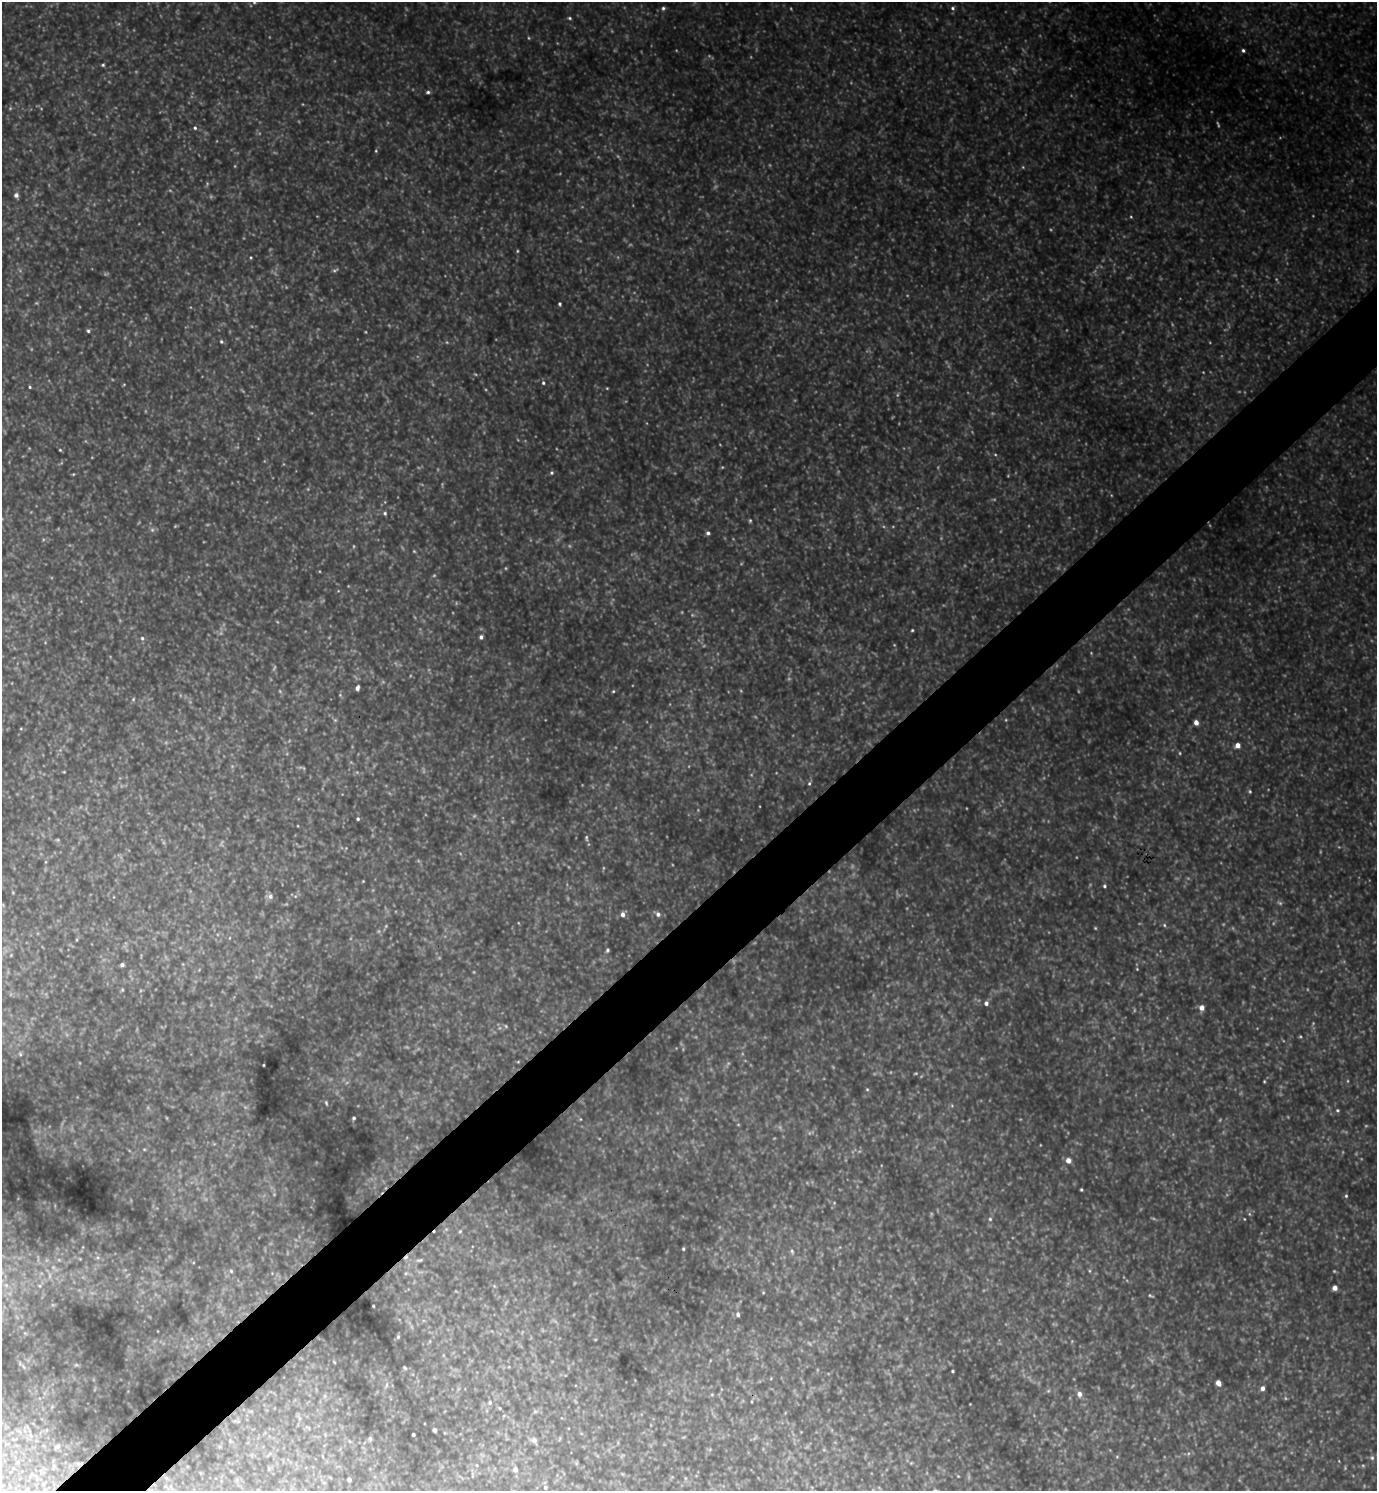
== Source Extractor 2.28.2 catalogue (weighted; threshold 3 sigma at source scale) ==
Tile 7 of 4 x 4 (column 3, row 2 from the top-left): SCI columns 2911-4285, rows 2984-4472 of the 5961 x 5964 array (HDU 1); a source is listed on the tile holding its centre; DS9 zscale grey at full resolution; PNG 1379 x 1493 px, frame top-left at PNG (2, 2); no overlay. Shown black and unused: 5% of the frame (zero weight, under 3 of 4 exposures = <1% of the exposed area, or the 3 px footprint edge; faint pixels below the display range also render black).
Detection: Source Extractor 2.28.2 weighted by HDU 2 'WHT'; one run over the whole footprint, this tile lists its part. Background 0.966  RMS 0.096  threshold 0.433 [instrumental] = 3 sigma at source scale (4.5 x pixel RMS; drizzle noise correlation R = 1.50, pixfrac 1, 0.05/0.05 arcsec/px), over >= 5 px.
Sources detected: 96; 10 too faint to see at this stretch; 1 cosmic-ray / hot-pixel residue — not listed; the other 85 listed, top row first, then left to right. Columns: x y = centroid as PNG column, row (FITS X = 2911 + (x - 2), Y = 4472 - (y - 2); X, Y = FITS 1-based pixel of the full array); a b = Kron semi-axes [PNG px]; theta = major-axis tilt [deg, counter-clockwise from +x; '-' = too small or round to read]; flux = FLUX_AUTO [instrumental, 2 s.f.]
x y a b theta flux
254 2 5 5 - 16
663 8 5 5 - 17
953 8 6 5 - 20
570 18 5 4 - 14
1243 50 5 4 - 19
103 65 4 4 - 12
428 92 5 4 - 18
195 128 4 4 - 14
376 151 4 3 - 7.8
16 195 5 5 - 36
1131 217 4 3 - 8
517 251 5 3 - 8.9
560 304 3 3 - 13
88 331 5 4 - 16
221 342 5 4 - 14
543 383 5 4 - 16
30 387 4 3 - 9.9
60 450 4 3 - 9
552 473 5 5 - 15
385 513 5 5 - 16
750 520 5 4 - 12
708 533 5 5 - 21
414 551 5 3 - 7.8
912 630 4 3 - 9.7
481 637 5 4 - 25
142 638 5 4 - 17
357 688 5 4 - 34
613 691 5 4 - 10
133 699 5 4 - 11
1196 722 5 4 - 60
1238 745 5 4 - 62
1180 753 5 3 - 8.5
809 783 5 4 - 14
1250 791 5 4 - 12
358 819 3 3 - 13
586 838 9 4 -85 18
1104 886 4 4 - 15
270 896 7 6 - 34
623 914 5 4 - 40
658 914 6 5 - 31
1164 925 5 5 - 13
607 950 5 4 - 16
122 965 4 4 - 24
1137 969 3 3 - 6.9
986 1003 5 5 - 30
1202 1008 6 5 - 57
506 1026 5 3 - 8.6
20 1054 6 3 -72 10
263 1065 3 2 - 6.9
916 1073 5 3 - 9
1264 1081 4 3 - 7.6
867 1089 5 4 - 11
326 1103 6 4 -65 12
1337 1110 5 4 - 11
354 1118 3 3 - 14
1068 1160 5 5 - 65
1081 1190 3 3 - 11
1346 1196 5 4 - 14
990 1219 5 5 - 14
460 1231 5 5 - 12
683 1249 3 3 - 9.9
792 1251 6 5 - 15
420 1260 11 5 7 29
231 1271 6 5 - 16
6 1285 5 5 - 18
1335 1288 4 4 - 60
373 1306 3 2 - 8.7
738 1314 6 5 - 25
398 1337 5 4 - 13
405 1368 5 3 - 9.8
953 1371 3 3 - 12
1218 1383 5 4 - 82
1263 1388 5 5 - 35
1079 1394 6 6 - 44
490 1403 6 5 - 19
500 1408 5 3 - 8.1
434 1430 4 3 - 23
413 1434 3 3 - 16
370 1438 6 4 -70 14
534 1440 7 6 - 37
1372 1458 5 5 - 17
477 1465 5 3 - 9.7
515 1469 6 5 - 46
349 1479 4 3 - 30
545 1487 5 5 - 24
Isophote crosses this tile's border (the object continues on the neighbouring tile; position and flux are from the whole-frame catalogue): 1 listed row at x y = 254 2